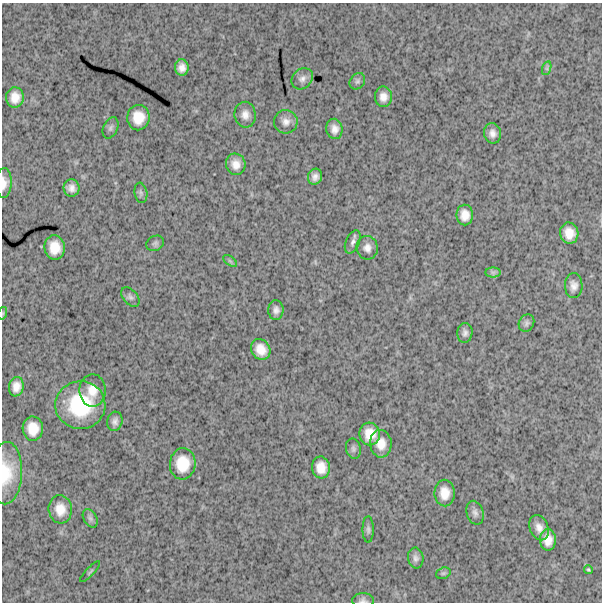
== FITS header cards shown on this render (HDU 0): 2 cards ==
NAXIS1  =                  600
NAXIS2  =                  600

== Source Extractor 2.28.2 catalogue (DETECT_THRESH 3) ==
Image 600 x 600 px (HDU 0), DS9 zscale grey, 1 PNG px = 1 image px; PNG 604 x 604 px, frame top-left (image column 1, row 600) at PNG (2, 3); each listed source drawn as its Kron ellipse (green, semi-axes under 4 px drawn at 4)
Background 1690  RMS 250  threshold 758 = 3 sigma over >= 5 px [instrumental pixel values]
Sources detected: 55; all 55 listed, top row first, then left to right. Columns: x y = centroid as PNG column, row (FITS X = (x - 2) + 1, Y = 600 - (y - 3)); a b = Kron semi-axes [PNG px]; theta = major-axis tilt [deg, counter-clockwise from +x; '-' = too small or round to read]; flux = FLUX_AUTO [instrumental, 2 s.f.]
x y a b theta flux
182 68 8 7 - 1.2e+05
547 68 7 4 72 3.0e+04
302 79 11 9 44 9.6e+04
357 81 9 7 51 4.8e+04
15 97 10 9 - 1.9e+05
383 97 10 8 -88 1.3e+05
245 115 13 10 -82 1.3e+05
138 118 13 11 88 3.0e+05
286 122 12 11 - 1.2e+05
111 128 11 7 65 5.8e+04
334 129 10 8 -81 1.2e+05
492 133 10 8 -78 9.9e+04
236 164 10 9 - 1.5e+05
315 177 8 7 - 9.1e+04
4 183 15 7 88 1.3e+05
72 188 8 8 - 1.1e+05
141 193 10 6 -80 4.3e+04
465 215 10 8 -89 1.7e+05
569 233 10 9 - 2.1e+05
353 242 12 7 66 6.9e+04
155 243 9 7 27 4.5e+04
55 248 12 10 -85 2.7e+05
367 248 12 10 -79 1.2e+05
230 261 8 4 -37 2.8e+04
493 272 7 5 0 4.3e+04
574 286 12 9 -89 1.0e+05
130 297 11 7 -49 4.9e+04
276 310 10 7 -88 8.3e+04
3 313 6 4 73 2.3e+04
526 323 9 7 61 5.3e+04
465 333 10 7 86 7.0e+04
261 349 11 9 -54 2.1e+05
16 387 10 7 80 1.4e+05
92 390 16 13 -89 2.2e+05
80 405 25 24 - 1.1e+06
115 421 10 7 76 7.4e+04
33 429 12 10 -87 2.5e+05
370 434 11 10 - 2.5e+05
381 444 14 10 -88 2.1e+05
353 449 10 7 -78 5.5e+04
183 464 15 12 86 3.9e+05
321 467 11 9 -83 2.0e+05
6 473 31 16 88 5.0e+05
445 493 13 10 -88 2.2e+05
60 509 14 11 -83 2.3e+05
475 513 12 8 -75 7.3e+04
90 518 10 6 -60 5.9e+04
539 528 13 9 -68 1.4e+05
368 529 13 5 -90 5.2e+04
548 540 11 8 -89 1.8e+05
416 558 10 7 -83 7.0e+04
588 570 4 3 - 2.0e+04
90 572 13 2 47 2.3e+04
443 573 7 5 20 3.4e+04
363 601 11 7 1 5.8e+04
At the frame edge (FLAGS 8, measured only in part): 4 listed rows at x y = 4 183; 3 313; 6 473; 363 601